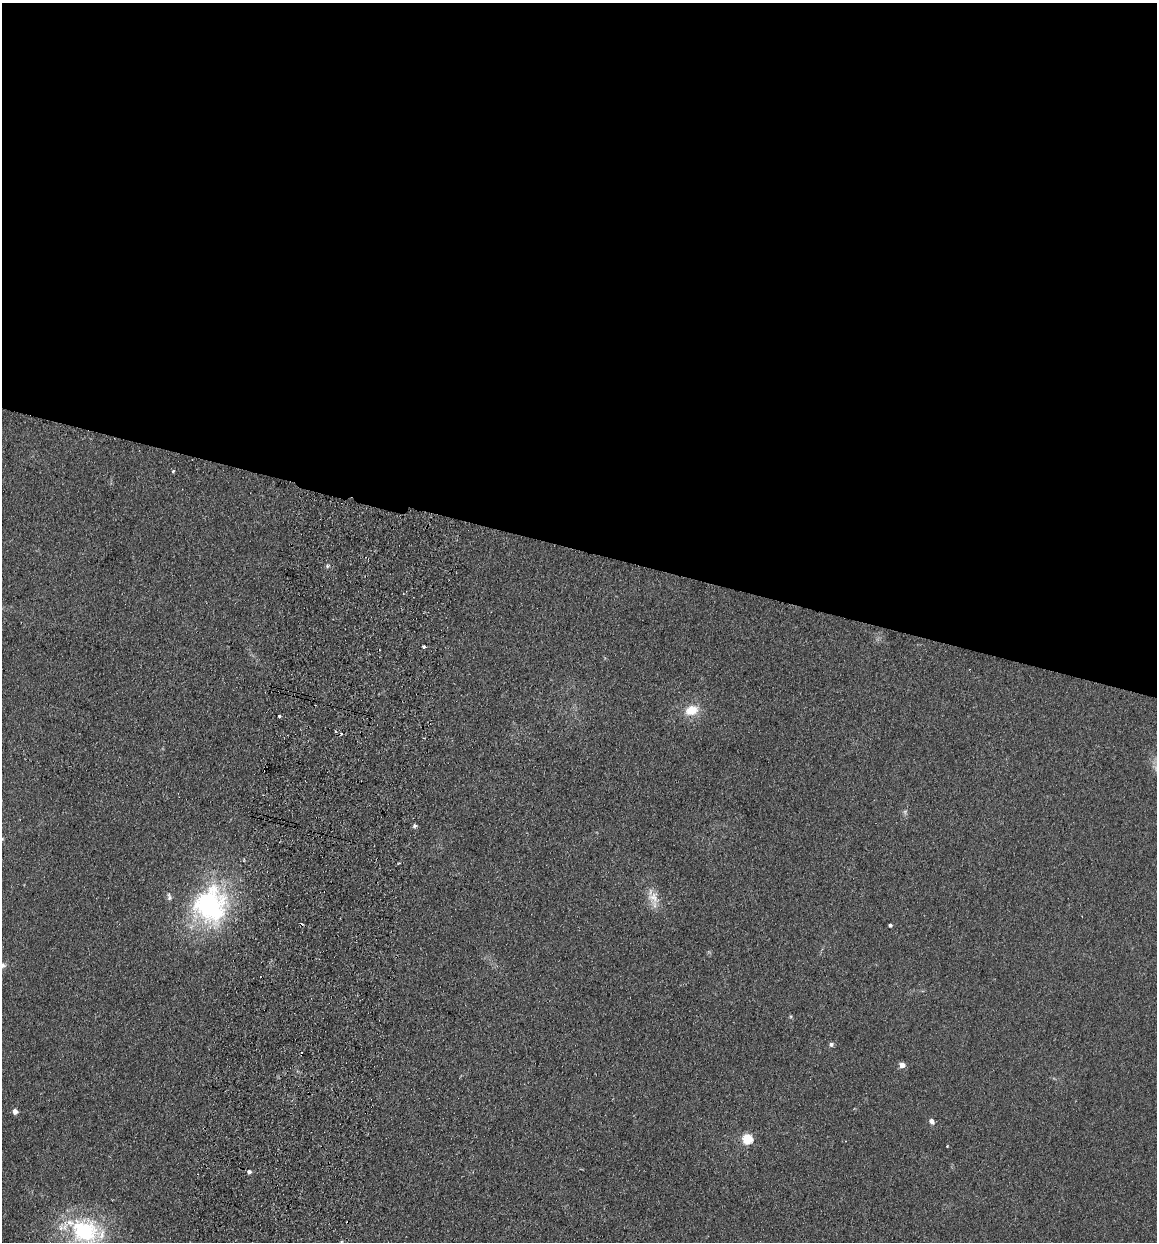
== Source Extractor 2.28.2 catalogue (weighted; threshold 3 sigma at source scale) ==
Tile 3 of 4 x 4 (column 3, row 1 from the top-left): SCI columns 2485-3639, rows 3732-4971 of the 5089 x 4985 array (HDU 1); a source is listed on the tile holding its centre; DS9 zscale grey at full resolution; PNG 1159 x 1244 px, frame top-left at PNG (2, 3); no overlay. Shown black and unused: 44% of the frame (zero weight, under 2 of 3 exposures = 3% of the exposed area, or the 3 px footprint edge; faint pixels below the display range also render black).
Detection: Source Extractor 2.28.2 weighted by HDU 2 'WHT'; one run over the whole footprint, this tile lists its part. Background 0.183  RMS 0.012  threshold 0.0541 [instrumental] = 3 sigma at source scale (4.5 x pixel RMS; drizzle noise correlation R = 1.50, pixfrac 1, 0.05/0.05 arcsec/px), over >= 5 px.
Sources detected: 23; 1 too faint to see at this stretch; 2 cosmic-ray / hot-pixel residue — not listed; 1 inside a brighter listed object's ellipse — not listed separately; the other 19 listed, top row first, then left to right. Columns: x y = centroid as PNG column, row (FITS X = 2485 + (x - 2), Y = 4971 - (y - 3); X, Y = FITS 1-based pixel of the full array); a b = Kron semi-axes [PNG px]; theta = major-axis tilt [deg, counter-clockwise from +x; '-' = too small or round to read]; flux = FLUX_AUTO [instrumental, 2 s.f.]
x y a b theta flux
173 471 4 4 - 1.5
327 566 5 4 - 1.8
424 646 3 3 - 3
692 710 17 12 18 21
279 716 3 3 - 2.4
336 732 3 3 - 1.9
415 826 5 5 - 2.2
653 897 20 15 -47 16
210 905 49 45 82 180
890 925 4 3 - 2.6
791 1016 5 4 - 1.4
831 1044 6 5 - 2.8
902 1065 5 4 - 12
15 1111 4 4 - 8.6
932 1121 6 5 - 5.5
748 1139 5 5 - 71
947 1146 2 2 - 0.93
249 1172 5 5 - 2.8
85 1231 30 20 -28 130
Isophote crosses this tile's border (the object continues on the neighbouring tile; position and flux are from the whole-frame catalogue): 1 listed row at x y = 85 1231